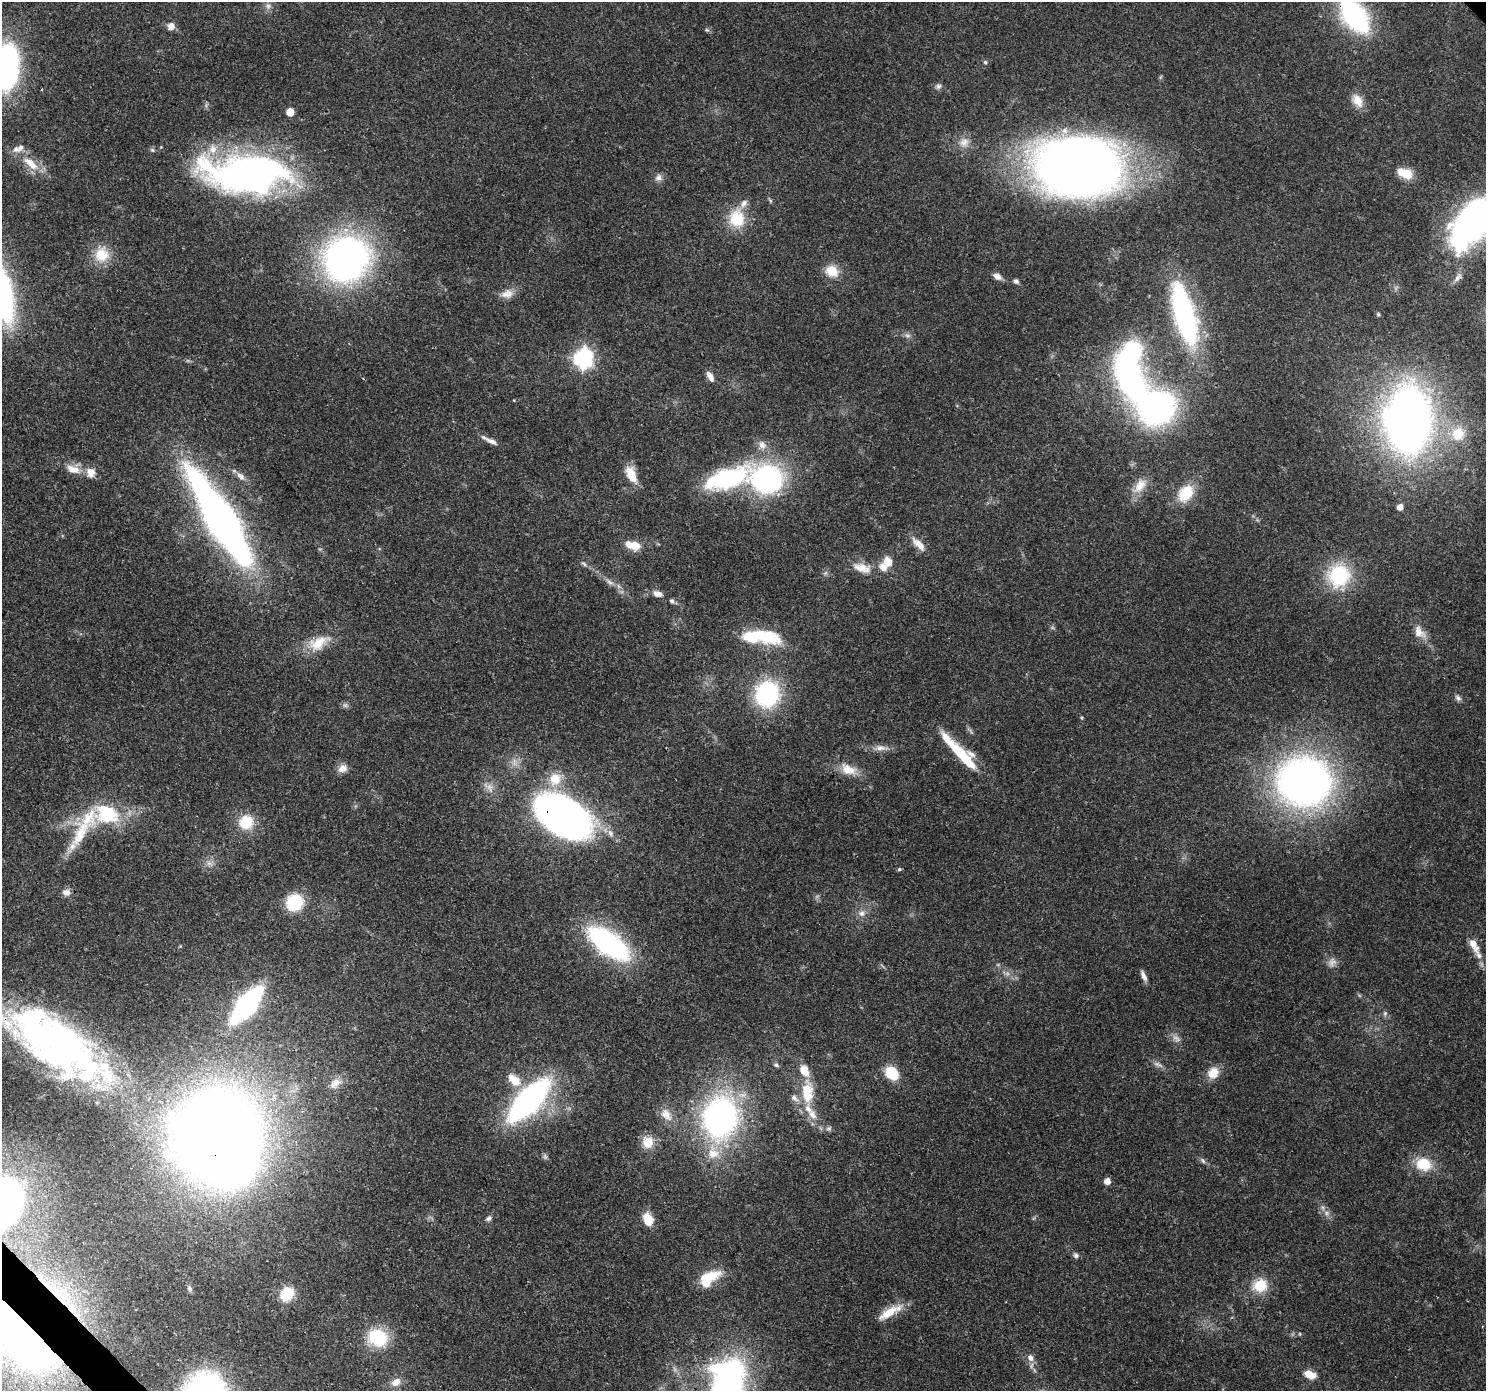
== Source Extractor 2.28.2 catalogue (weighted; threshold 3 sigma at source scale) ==
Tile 7 of 4 x 4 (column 3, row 2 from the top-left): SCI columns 3056-4539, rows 3008-4396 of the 6116 x 6076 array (HDU 1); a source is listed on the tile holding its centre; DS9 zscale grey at full resolution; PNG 1488 x 1393 px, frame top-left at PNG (2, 2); no overlay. Shown black and unused: <1% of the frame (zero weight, under 3 of 4 exposures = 7% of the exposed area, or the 3 px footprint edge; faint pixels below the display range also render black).
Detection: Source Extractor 2.28.2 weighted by HDU 2 'WHT'; one run over the whole footprint, this tile lists its part. Background 0.124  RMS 0.0044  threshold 0.0196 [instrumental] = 3 sigma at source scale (4.5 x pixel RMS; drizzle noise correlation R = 1.50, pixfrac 1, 0.0396/0.0396 arcsec/px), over >= 5 px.
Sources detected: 138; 3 too faint to see at this stretch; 8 inside a brighter object's white glare — not listed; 15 inside a brighter listed object's ellipse — not listed separately; the other 112 listed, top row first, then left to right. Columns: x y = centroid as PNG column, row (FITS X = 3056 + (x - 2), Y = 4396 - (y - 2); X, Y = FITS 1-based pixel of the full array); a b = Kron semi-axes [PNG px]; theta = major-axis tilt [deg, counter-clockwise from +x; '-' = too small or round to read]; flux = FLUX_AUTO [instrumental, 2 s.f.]
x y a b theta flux
268 6 8 6 89 1.7
1354 16 29 15 -53 91
171 26 9 8 - 2.9
985 62 6 5 - 0.78
7 67 45 23 86 97
938 86 8 7 - 1.4
1357 101 18 12 -54 5.6
290 112 5 5 - 9.4
964 142 13 12 - 4.3
30 163 26 10 -42 8.5
1078 166 66 46 -7 580
249 173 88 34 0 200
1406 174 15 9 -24 10
658 177 10 9 - 2.1
737 218 23 20 -85 15
1474 222 48 25 53 190
102 255 21 20 - 11
346 259 41 38 38 180
832 271 15 13 -26 7.9
997 276 9 6 -31 3
1458 277 15 7 52 2.3
1016 281 6 5 - 1.3
507 294 17 11 14 4.1
1184 315 63 20 -74 97
907 336 9 4 -1 1.2
583 358 8 7 - 190
710 376 14 6 -60 2.8
1129 377 45 24 -68 110
1156 408 41 38 11 110
1408 420 48 32 89 350
1458 434 23 21 58 14
492 441 19 6 -24 2.9
762 445 12 10 -46 3.3
73 469 21 10 -20 5.5
631 475 17 9 -65 9.6
240 476 14 8 -45 2.9
727 478 63 24 18 54
767 479 22 19 2 100
1140 486 25 12 51 7
1185 493 22 15 54 14
1400 507 5 5 - 3.8
221 520 75 17 -58 400
919 544 23 8 -43 4.7
629 545 13 9 -37 4.6
887 561 10 8 -64 6
584 564 9 4 -44 1
862 568 27 12 -15 7.2
1339 576 28 27 - 30
609 582 13 5 -34 2.3
658 594 13 8 -18 2.8
672 601 7 5 -44 1.2
1419 632 20 12 -51 5.2
771 638 29 18 -9 18
319 643 31 15 27 11
767 694 29 26 69 46
1458 698 10 6 -44 1.3
345 705 7 6 - 1.1
1082 718 4 4 - 0.47
881 748 21 7 -2 3.7
963 756 40 13 -47 23
343 768 12 10 31 3.4
848 769 23 14 -24 7.8
555 779 19 17 68 9.9
1304 782 47 42 -16 240
106 811 40 23 -27 25
563 817 42 24 -31 380
246 822 17 16 - 12
80 833 59 16 58 20
610 833 11 7 -58 2.4
899 869 5 4 - 0.65
66 892 11 9 -10 2.6
294 902 16 15 - 21
862 913 9 8 - 2.4
608 943 34 15 -36 110
1474 945 23 9 -63 5.9
1144 976 14 5 -64 2.2
247 1004 26 10 51 120
1385 1013 6 5 - 0.93
58 1043 96 46 -33 230
1158 1064 15 6 -24 2
776 1065 7 5 -18 0.94
892 1073 13 10 -51 16
1213 1073 15 13 44 6.1
514 1080 18 10 -42 7.7
335 1083 17 10 32 3.8
807 1092 32 15 -88 15
529 1100 38 16 46 140
666 1115 20 12 -51 5.3
720 1117 36 30 82 130
829 1128 7 6 - 1.1
215 1132 67 51 28 750
648 1142 14 14 - 6.9
713 1153 20 16 -80 9.8
1203 1161 10 4 -46 1.2
1424 1164 21 17 -14 12
1107 1181 5 5 - 4.8
1326 1213 8 6 -22 1.8
489 1218 9 6 33 1.2
648 1219 13 9 -72 7.8
1076 1255 7 6 - 1.2
709 1278 27 14 34 13
1260 1285 19 17 23 11
190 1289 7 6 - 1
287 1294 16 13 44 12
63 1300 36 15 -56 22
888 1313 34 10 33 8.8
26 1338 73 37 -47 220
378 1338 23 20 -20 21
1030 1358 9 7 -49 2.4
1310 1375 11 7 -20 6.7
396 1382 13 9 32 3.9
726 1388 53 29 78 170
Overlapping masked pixels (flux is a lower limit): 8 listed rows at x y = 1354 16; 737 218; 1408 420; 563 817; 58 1043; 215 1132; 63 1300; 26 1338
Isophote crosses this tile's border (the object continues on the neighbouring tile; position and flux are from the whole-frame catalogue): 6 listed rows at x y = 1354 16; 7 67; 1474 222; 58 1043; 26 1338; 726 1388